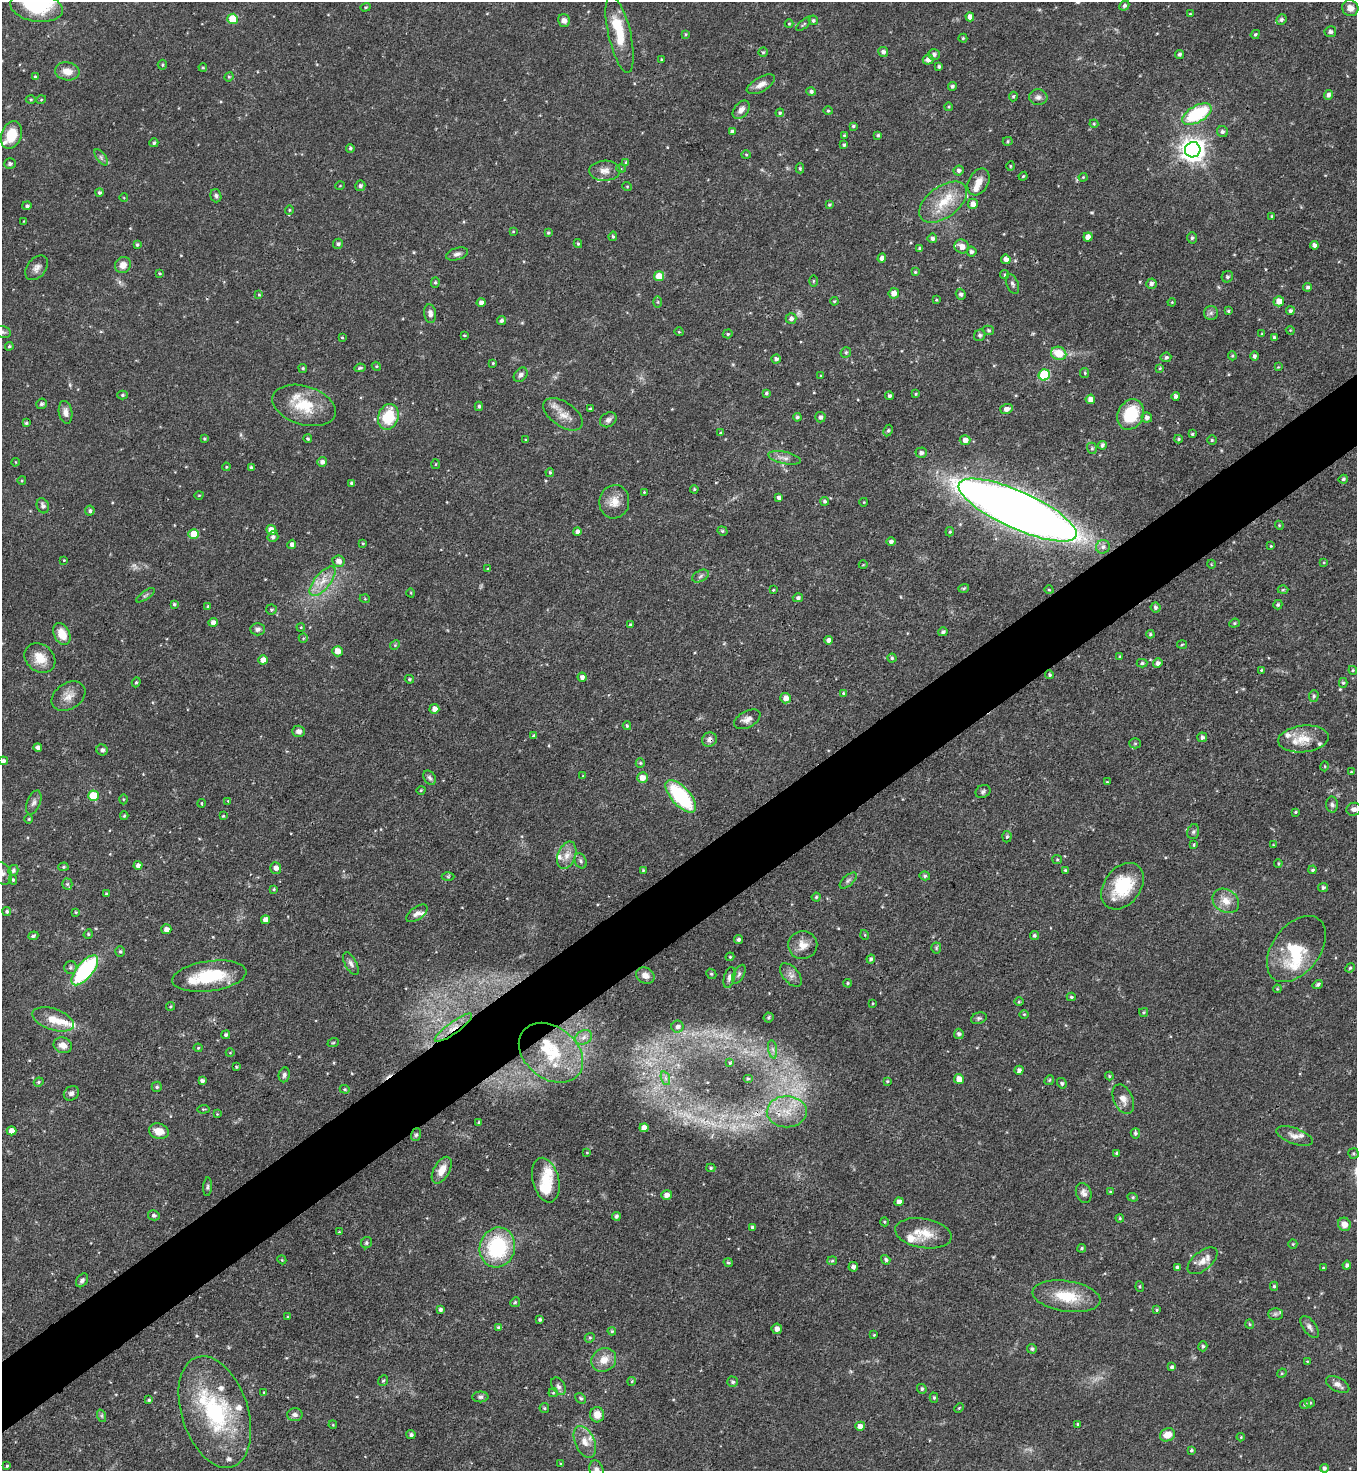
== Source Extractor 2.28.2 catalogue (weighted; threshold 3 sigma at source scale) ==
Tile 7 of 4 x 4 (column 3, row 2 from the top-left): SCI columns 3008-4362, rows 2943-4411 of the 5875 x 5882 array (HDU 1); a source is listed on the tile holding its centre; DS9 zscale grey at full resolution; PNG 1359 x 1473 px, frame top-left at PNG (2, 2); each listed source drawn as its Kron ellipse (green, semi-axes under 4 px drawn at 4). Shown black and unused: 5% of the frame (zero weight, under 3 of 4 exposures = <1% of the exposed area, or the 3 px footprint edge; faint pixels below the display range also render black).
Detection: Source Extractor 2.28.2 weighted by HDU 2 'WHT'; one run over the whole footprint, this tile lists its part. Background 0.0619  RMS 0.0035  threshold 0.0158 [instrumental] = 3 sigma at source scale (4.5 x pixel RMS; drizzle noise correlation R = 1.50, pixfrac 1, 0.05/0.05 arcsec/px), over >= 5 px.
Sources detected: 515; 3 too faint to see at this stretch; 2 inside a brighter object's white glare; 1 cosmic-ray / hot-pixel residue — neither listed nor drawn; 21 inside a brighter listed object's ellipse — not listed separately; the other 488 listed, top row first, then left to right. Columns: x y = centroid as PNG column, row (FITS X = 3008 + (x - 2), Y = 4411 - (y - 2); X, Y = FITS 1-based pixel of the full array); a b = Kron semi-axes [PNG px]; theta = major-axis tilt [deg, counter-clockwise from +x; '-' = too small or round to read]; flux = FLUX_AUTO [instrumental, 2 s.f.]
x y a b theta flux
1124 6 5 4 - 0.78
36 7 26 14 -9 15
365 7 5 4 - 0.43
1350 8 8 7 - 2.6
1190 14 4 3 - 0.33
970 17 4 4 - 2
233 19 5 5 - 9.5
1281 19 5 5 - 0.9
564 20 6 6 - 1.6
813 20 5 4 - 0.64
789 24 4 4 - 0.38
804 24 9 3 40 0.47
1330 32 6 5 - 1.1
620 34 39 11 -77 11
686 34 4 3 - 0.37
1255 34 5 3 - 0.46
963 38 4 4 - 0.42
763 52 4 4 - 0.44
883 52 5 5 - 1.1
934 54 6 5 - 0.94
1179 54 4 4 - 0.81
662 59 3 2 - 0.3
928 59 5 5 - 2.2
162 65 5 5 - 0.55
939 66 4 3 - 0.68
203 67 4 3 - 0.43
67 71 12 9 -9 3.4
35 77 4 4 - 0.56
229 77 5 4 - 0.4
761 84 16 7 30 2.4
952 86 4 4 - 0.86
811 91 5 4 - 0.85
1328 95 5 4 - 1.2
1013 96 5 4 - 0.53
1038 97 9 8 - 1.4
31 100 5 3 - 0.37
41 100 5 3 - 0.33
949 107 4 3 - 0.31
741 110 10 7 51 2.1
828 111 4 4 - 0.44
780 113 4 3 - 0.42
1197 114 16 8 29 24
1094 124 4 4 - 0.36
853 126 4 4 - 0.51
732 132 4 3 - 1.1
1222 132 6 5 - 0.94
11 135 14 10 70 7.6
844 135 4 3 - 0.36
878 135 4 3 - 0.6
1008 141 5 4 - 0.48
154 143 4 4 - 0.54
844 145 4 3 - 0.59
350 148 4 4 - 0.61
1193 150 8 7 - 310
746 155 4 4 - 0.41
101 157 9 4 -54 0.88
626 162 3 3 - 0.43
10 164 6 5 - 0.91
1010 166 5 3 - 0.31
800 168 5 4 - 0.52
621 169 5 3 - 0.33
959 170 5 5 - 0.95
605 171 15 10 2 2.8
1023 176 4 3 - 0.38
1083 177 4 4 - 0.34
978 182 14 9 61 3.2
340 186 5 3 - 0.25
360 186 5 5 - 1
627 186 5 3 - 0.29
99 192 4 4 - 0.72
216 196 7 5 -72 0.89
124 198 4 3 - 0.26
943 202 27 15 37 10
973 204 5 5 - 2.2
829 205 4 4 - 0.48
27 206 5 4 - 0.73
289 210 5 4 - 0.39
1272 216 3 3 - 0.38
24 221 3 3 - 0.26
513 231 4 2 - 0.25
548 233 4 3 - 0.46
613 236 5 4 - 0.53
1088 237 4 4 - 2.5
932 238 5 5 - 0.99
1192 238 5 5 - 0.65
338 244 5 5 - 0.94
578 244 4 3 - 0.48
137 245 4 3 - 0.58
1314 245 4 4 - 1.2
962 246 7 6 - 2.6
920 249 4 3 - 0.81
971 252 5 5 - 1
457 254 11 6 17 1.3
882 258 5 4 - 1.7
1006 259 5 4 - 1.8
123 265 8 7 - 2.7
37 268 14 9 51 2
915 272 4 4 - 0.39
160 273 4 3 - 0.38
1005 275 4 4 - 0.54
659 276 5 5 - 6.1
1227 277 6 5 - 0.8
813 281 5 4 - 0.39
435 282 5 4 - 0.54
1012 284 10 5 -67 0.94
1151 284 5 5 - 1.1
1308 287 4 4 - 0.84
894 293 5 5 - 2.7
961 294 5 5 - 1
259 295 4 3 - 0.4
936 300 4 3 - 0.31
834 301 4 3 - 0.41
1279 301 5 5 - 3.5
658 302 6 4 -90 0.51
1172 302 4 3 - 0.3
481 303 4 4 - 1.4
1228 311 4 4 - 0.52
1290 311 4 4 - 0.69
1211 313 7 7 - 1
430 314 9 6 -82 1.6
791 319 5 5 - 1.4
501 320 5 4 - 0.85
988 330 5 4 - 0.6
1290 330 4 3 - 0.32
3 332 8 6 -15 0.86
679 332 4 3 - 0.29
728 334 5 4 - 0.45
1262 334 4 3 - 0.37
464 335 3 2 - 0.29
980 335 6 5 - 0.76
342 337 3 3 - 0.31
1274 337 4 3 - 0.59
9 346 4 3 - 0.53
846 352 5 5 - 0.63
1059 353 8 6 -22 7.1
1232 356 5 4 - 0.42
1254 356 4 4 - 0.83
1166 357 5 5 - 0.77
776 359 4 4 - 0.95
493 363 4 4 - 0.41
376 366 5 3 - 0.35
1278 367 4 4 - 0.3
303 368 4 4 - 0.56
360 368 5 3 - 0.58
1160 368 4 3 - 0.39
1085 373 5 4 - 0.47
521 375 8 6 50 1.1
1044 375 5 5 - 22
821 376 4 2 - 0.29
766 393 4 3 - 0.61
916 394 4 3 - 0.4
122 395 5 4 - 0.46
889 396 4 4 - 0.68
1176 396 4 4 - 0.99
1090 399 5 4 - 2.1
41 404 5 5 - 0.75
304 405 33 19 -17 13
479 406 4 4 - 0.65
590 409 4 3 - 0.35
1006 409 6 5 - 1.8
65 412 11 6 -81 1.9
563 414 22 12 -35 4.6
1131 414 16 12 63 16
388 417 13 10 71 14
797 417 4 4 - 0.63
820 417 5 5 - 1.1
1147 417 5 5 - 1.2
608 420 9 7 31 1.4
26 423 4 3 - 0.59
888 430 6 4 62 0.57
721 433 4 3 - 0.43
1192 434 3 3 - 0.5
204 439 4 3 - 0.42
308 439 4 4 - 0.56
1178 439 4 3 - 0.55
526 440 3 3 - 0.38
965 440 5 5 - 2
1212 440 4 4 - 0.51
1102 445 4 3 - 0.9
1092 448 6 4 -70 0.57
921 453 5 5 - 1.1
785 458 16 6 -11 2.1
15 462 4 2 - 0.23
322 462 5 4 - 1.2
435 464 5 3 - 0.31
226 467 4 3 - 0.31
251 467 4 3 - 0.71
550 472 4 3 - 0.5
1343 479 4 4 - 0.66
22 480 4 3 - 0.33
352 483 3 3 - 0.88
694 489 4 3 - 0.43
644 492 4 3 - 0.3
199 495 4 3 - 0.29
779 497 4 3 - 1
825 501 4 4 - 0.84
614 502 17 15 81 4.4
864 502 4 3 - 0.25
43 506 7 6 - 1.3
1018 510 64 18 -24 660
90 511 5 5 - 0.82
1279 525 4 3 - 0.33
271 530 5 5 - 3.3
577 531 4 4 - 1.2
722 531 5 4 - 0.53
950 532 5 4 - 0.46
194 534 5 5 - 5.5
273 537 5 5 - 1
891 542 5 4 - 0.9
363 543 4 3 - 0.36
292 544 5 4 - 1.4
1271 546 3 3 - 0.34
1103 547 7 6 - 1.3
64 560 3 2 - 0.24
338 561 6 6 - 2.1
1324 563 4 3 - 0.3
1211 564 4 3 - 0.29
863 565 4 3 - 0.27
488 569 4 4 - 0.38
700 576 9 5 28 0.9
322 581 18 7 51 4.6
964 588 5 3 - 0.5
773 590 4 3 - 0.34
1049 590 4 3 - 0.31
1283 590 5 3 - 0.37
411 593 4 3 - 0.28
145 595 11 2 35 0.55
798 598 5 4 - 0.95
365 599 5 3 - 0.31
174 604 4 3 - 0.5
1278 605 5 4 - 0.66
208 606 4 4 - 0.37
1155 607 5 5 - 0.9
271 610 5 5 - 0.55
213 622 4 4 - 1.6
1234 623 5 4 - 0.56
630 625 4 3 - 0.55
301 627 4 3 - 0.31
258 629 7 6 - 1.1
943 632 5 4 - 0.81
62 634 12 8 -65 5.7
1150 634 4 4 - 0.56
303 638 5 4 - 0.42
829 640 4 4 - 1.8
1182 644 5 3 - 0.4
395 645 5 4 - 0.41
338 651 5 5 - 3.6
1120 657 4 3 - 0.46
40 658 16 13 -39 5.7
892 658 4 4 - 0.55
263 660 4 4 - 2.8
1142 663 5 4 - 0.62
1158 663 5 4 - 1.2
1261 670 4 4 - 0.35
1353 670 4 4 - 0.43
1050 675 4 4 - 0.59
582 677 4 4 - 1.2
409 679 4 3 - 0.46
136 682 5 4 - 0.43
1343 683 5 4 - 0.55
843 693 4 3 - 0.37
69 696 18 13 33 3.7
1314 696 6 5 - 0.66
786 698 5 5 - 2.4
434 709 5 5 - 2.1
747 719 14 8 27 2.1
627 726 4 3 - 0.49
299 731 6 5 - 1.4
533 735 4 4 - 0.5
1202 737 5 5 - 0.94
1303 739 25 13 6 6.9
709 740 7 7 - 1.4
1135 743 5 5 - 0.53
38 747 4 4 - 1.2
102 750 6 5 - 0.95
3 761 5 4 - 0.91
640 763 5 5 - 0.45
1325 766 5 3 - 0.34
1351 772 3 3 - 0.34
583 776 4 3 - 0.27
430 778 8 5 -56 0.87
642 778 5 5 - 3
1107 782 3 3 - 0.35
421 790 4 4 - 0.43
983 791 8 6 30 0.88
94 796 5 5 - 12
681 796 20 9 -48 30
123 799 5 3 - 0.34
228 801 4 3 - 0.29
34 802 12 6 69 1.4
202 803 4 2 - 0.35
1332 804 8 6 -87 1
1354 809 7 6 - 1.3
1295 812 3 3 - 0.42
124 816 4 3 - 0.42
223 816 4 3 - 0.37
29 819 5 3 - 0.34
1193 832 7 5 74 0.81
1007 837 6 4 85 0.61
1194 845 4 3 - 0.39
1273 845 4 3 - 0.31
567 855 14 9 69 3.2
1057 859 5 4 - 0.43
581 861 8 5 -65 0.87
1278 863 4 3 - 0.38
138 865 4 4 - 1.5
63 867 5 4 - 0.51
276 868 6 5 - 1.7
13 870 5 5 - 0.89
643 870 4 3 - 0.4
1065 870 4 4 - 0.6
1313 870 4 4 - 0.67
2 873 12 9 -53 2.3
448 876 6 4 0 0.5
925 876 5 4 - 0.72
13 880 5 4 - 0.48
848 880 10 5 41 0.94
67 884 5 5 - 0.58
1122 886 26 18 53 18
1323 888 5 4 - 0.83
274 889 3 3 - 0.44
106 894 4 4 - 0.58
816 897 4 4 - 0.48
1226 901 14 11 -34 4.1
7 911 4 4 - 0.69
76 912 4 4 - 0.34
417 913 12 6 36 1.6
265 920 4 4 - 2.2
166 929 5 5 - 1.8
88 934 5 4 - 0.51
865 935 5 3 - 0.31
1034 935 4 4 - 0.72
33 936 5 4 - 0.62
738 940 4 4 - 0.78
803 945 14 14 - 3.8
936 948 5 5 - 0.49
1296 949 37 23 53 16
120 951 5 5 - 0.59
730 957 4 4 - 0.37
871 959 4 4 - 0.79
351 964 12 6 -62 1.3
70 967 6 6 - 0.77
1350 968 5 4 - 0.52
85 970 18 8 50 39
711 974 5 4 - 0.54
739 974 10 5 61 0.96
791 975 14 8 -49 2
209 976 37 15 8 17
645 976 9 7 -25 2.7
729 978 11 5 75 1.2
848 983 4 3 - 0.42
1318 984 5 4 - 0.82
1277 989 4 3 - 0.33
1071 997 4 4 - 0.47
1019 1002 5 3 - 0.33
873 1003 4 2 - 0.27
170 1006 4 4 - 0.42
1144 1012 4 3 - 0.45
1024 1014 5 3 - 0.33
768 1017 5 5 - 0.54
979 1018 8 5 19 0.71
53 1019 22 10 -19 5.7
677 1027 6 6 - 1.1
453 1028 22 6 36 4.3
959 1034 5 5 - 1
226 1035 4 4 - 0.66
584 1037 9 7 32 1.5
333 1043 6 3 19 0.42
63 1045 9 7 -21 2.4
198 1048 4 4 - 0.39
773 1049 9 4 -81 1.2
230 1053 4 3 - 0.26
551 1053 35 26 -38 21
730 1063 4 3 - 0.33
236 1067 3 3 - 0.32
1019 1070 4 4 - 1.1
284 1075 7 5 81 0.93
1109 1076 4 4 - 0.4
665 1078 7 4 -71 0.85
748 1079 5 3 - 0.46
959 1079 5 5 - 2.7
1049 1080 5 4 - 0.52
202 1081 4 3 - 1
887 1081 3 3 - 0.37
39 1082 5 4 - 0.46
1062 1083 5 4 - 0.63
157 1087 5 5 - 0.63
345 1089 5 4 - 0.45
71 1093 8 6 42 1.2
1123 1099 15 9 -67 2.8
203 1109 6 2 5 0.32
787 1112 20 15 0 9.3
217 1114 3 3 - 0.23
479 1123 3 3 - 0.49
644 1128 4 4 - 2.4
11 1131 5 4 - 2.7
159 1131 10 7 -15 4
1135 1133 5 4 - 0.73
416 1135 6 5 - 0.64
1295 1136 19 8 -20 2.4
587 1153 4 2 - 0.25
1117 1153 4 4 - 0.65
1354 1153 5 5 - 0.52
711 1168 4 4 - 0.51
442 1170 15 8 60 3.5
546 1180 23 13 -76 6.9
207 1187 9 4 85 0.66
1110 1192 4 3 - 0.38
1084 1193 10 7 -70 1.8
667 1195 5 5 - 2.1
1133 1197 5 4 - 0.46
899 1202 4 4 - 2.1
154 1215 6 5 - 0.86
616 1216 4 4 - 0.81
1120 1218 4 4 - 0.46
885 1222 4 3 - 0.32
1344 1224 7 6 - 2.6
752 1227 3 3 - 0.68
339 1232 4 4 - 0.31
923 1233 28 14 -9 7.3
366 1243 6 5 - 0.72
1293 1244 5 4 - 0.43
497 1247 20 17 75 28
1082 1248 4 4 - 0.59
282 1260 4 3 - 0.29
886 1260 5 4 - 0.75
832 1261 5 4 - 0.43
1203 1261 18 9 39 3.3
728 1262 5 4 - 0.61
1347 1265 4 4 - 0.92
853 1267 5 4 - 1.2
1178 1268 4 4 - 1.1
1323 1268 4 3 - 0.34
82 1280 7 5 55 0.96
1274 1286 4 4 - 0.58
1140 1287 5 3 - 0.46
1066 1296 34 15 -8 12
515 1302 5 4 - 0.51
440 1310 3 3 - 0.83
1157 1310 4 3 - 0.48
1275 1314 7 6 - 0.86
288 1317 4 4 - 0.44
540 1320 3 3 - 0.63
1250 1324 5 4 - 0.44
498 1327 4 4 - 0.44
1309 1327 13 6 -54 1.4
777 1329 5 5 - 1.7
612 1331 4 3 - 0.39
874 1335 3 3 - 0.3
590 1338 5 4 - 0.51
1203 1346 5 4 - 0.68
1032 1349 5 4 - 0.68
604 1360 13 11 35 4.3
1307 1361 4 2 - 0.26
1172 1367 4 4 - 0.73
1282 1373 5 4 - 0.35
383 1381 6 4 51 0.48
632 1381 4 3 - 0.36
733 1382 5 5 - 0.83
1338 1384 13 7 -29 1.9
558 1386 9 6 -57 1.1
922 1389 5 4 - 0.68
264 1392 3 3 - 0.3
553 1393 4 4 - 0.4
480 1397 8 5 1 0.86
581 1398 6 4 -40 0.59
934 1398 5 4 - 0.63
149 1400 3 3 - 0.49
1310 1403 5 4 - 0.45
1305 1404 5 4 - 0.61
544 1408 5 4 - 0.45
959 1408 5 3 - 0.37
215 1412 58 33 -72 41
295 1415 7 6 - 1.2
597 1415 7 7 - 3.7
102 1416 6 4 -72 0.57
1078 1424 3 3 - 0.87
333 1425 4 3 - 0.32
860 1426 5 4 - 2.5
411 1435 4 4 - 0.77
1167 1435 7 6 - 4
1241 1437 4 4 - 0.32
585 1442 17 9 -66 4
1191 1450 4 3 - 0.59
561 1464 4 3 - 0.36
7 1466 3 3 - 0.45
1324 1468 4 4 - 0.92
596 1469 9 6 -67 1.4
Overlapping masked pixels (flux is a lower limit): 5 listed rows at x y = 1018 510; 709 740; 453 1028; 787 1112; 215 1412
Isophote crosses this tile's border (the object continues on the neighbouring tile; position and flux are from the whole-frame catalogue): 4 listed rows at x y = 9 346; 3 761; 2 873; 596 1469